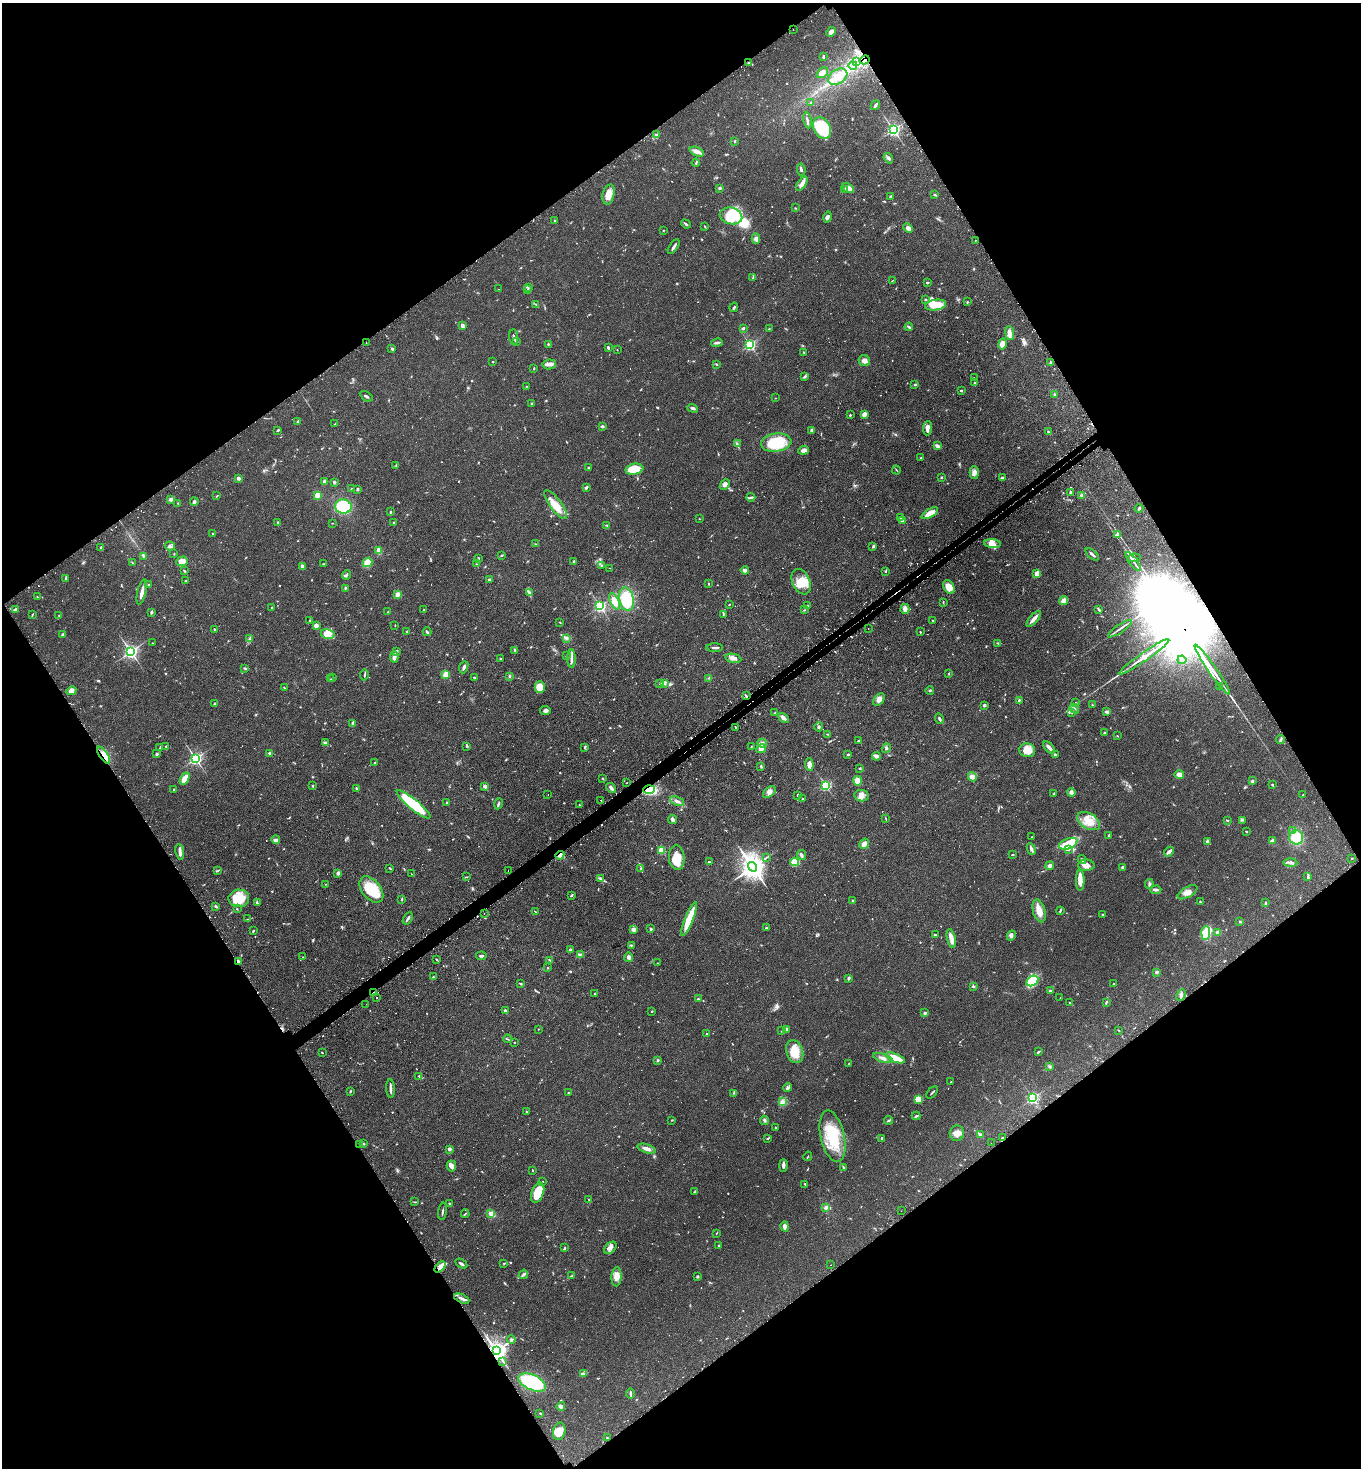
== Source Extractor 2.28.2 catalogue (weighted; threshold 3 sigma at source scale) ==
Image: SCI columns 188-5622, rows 48-5910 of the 5949 x 5957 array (HDU 1 of 3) = the unmasked area's bounding box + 8 px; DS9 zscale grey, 4 x 4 block average (1 PNG px = mean of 4 x 4 image px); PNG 1363 x 1470 px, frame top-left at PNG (2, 3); each listed source drawn as its Kron ellipse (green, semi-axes under 4 px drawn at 4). Shown black and unused: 49% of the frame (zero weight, under 2 of 3 exposures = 4% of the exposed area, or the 3 px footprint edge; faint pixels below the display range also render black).
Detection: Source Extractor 2.28.2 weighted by HDU 2 'WHT'. Background 0.0978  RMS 0.0055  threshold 0.0249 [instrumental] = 3 sigma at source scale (4.5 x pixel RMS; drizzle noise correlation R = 1.50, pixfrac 1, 0.05/0.05 arcsec/px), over >= 5 px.
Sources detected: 1063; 10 too faint to see at this stretch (4 x 4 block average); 10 inside a brighter object's white glare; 59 cosmic-ray / hot-pixel residue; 1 long thin detection or spike segment (spike, bleed or trail) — neither listed nor drawn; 16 coinciding with a brighter row at this scale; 42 inside a brighter listed object's ellipse — not listed separately; of the other 925, all 500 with FLUX_AUTO >= 1.71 (the completeness limit of this list) listed and drawn (425 fainter detections not listed), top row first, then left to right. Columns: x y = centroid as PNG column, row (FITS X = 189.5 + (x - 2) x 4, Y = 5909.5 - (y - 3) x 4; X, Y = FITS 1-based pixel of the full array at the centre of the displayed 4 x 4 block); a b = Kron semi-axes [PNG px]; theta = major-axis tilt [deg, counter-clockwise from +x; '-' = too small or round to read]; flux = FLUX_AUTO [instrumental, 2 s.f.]
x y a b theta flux
793 29 2 2 - 3.3
831 32 5 3 - 16
823 56 4 2 - 3.4
865 60 5 2 - 6.6
857 62 3 2 - 3.5
748 63 2 2 - 2.1
853 65 4 2 - 4.9
822 73 6 4 40 18
838 77 10 7 32 35
811 102 3 2 - 1.9
875 105 5 2 - 8
807 120 8 2 -79 8.1
822 128 11 8 -59 210
893 130 2 2 - 800
657 135 3 2 - 4
735 141 3 2 - 2.8
697 152 8 3 -23 22
888 158 5 3 - 6.7
696 163 4 2 - 3.5
801 170 6 2 -80 6.2
802 184 8 3 55 17
720 188 2 2 - 20
848 188 6 3 -29 36
844 189 3 2 - 2.6
609 194 10 5 77 32
935 195 3 2 - 2.7
890 197 4 2 - 2.9
796 208 2 2 - 2
731 216 11 8 -14 68
827 217 5 3 - 7.3
555 221 2 2 - 1.9
686 224 5 2 - 5.5
705 227 2 2 - 1.8
908 228 5 3 - 16
663 230 2 2 - 2.2
756 239 5 3 - 8.7
976 240 2 2 - 3.5
674 247 8 2 57 9.8
753 278 4 2 - 3.1
892 280 3 2 - 2
928 283 2 2 - 2.5
528 287 3 2 - 3.2
498 289 2 2 - 4.3
528 290 2 2 - 1.9
925 299 2 2 - 8
967 302 2 2 - 1.9
535 304 3 2 - 1.9
935 305 11 5 9 72
734 307 5 2 - 4.5
462 326 3 2 - 12
909 327 4 2 - 4.9
743 328 3 2 - 6.7
769 329 2 2 - 2
1010 333 7 4 -84 19
514 337 8 2 -84 5.9
516 341 3 2 - 3.8
366 342 2 2 - 2.9
717 343 6 2 11 11
548 344 3 2 - 2.6
1002 344 6 4 78 30
750 345 2 2 - 540
608 348 3 2 - 7.1
392 349 2 2 - 5
617 350 2 2 - 1.7
804 352 2 2 - 2.1
864 361 6 5 - 17
493 362 2 2 - 2
1051 362 3 2 - 4.8
549 364 7 5 9 15
716 364 4 2 - 2
534 368 3 2 - 2
805 376 3 3 - 4.3
974 378 2 2 - 1.9
974 383 2 2 - 4.2
915 384 3 2 - 2.5
526 386 2 2 - 1.7
961 391 3 2 - 3.8
1054 394 3 2 - 4.1
366 396 7 2 -33 4.9
775 398 2 2 - 1.8
531 403 2 2 - 2.1
693 408 6 2 -19 6
864 414 4 3 - 14
850 415 2 2 - 5.2
298 422 4 2 - 7.6
335 424 3 2 - 1.7
602 426 3 2 - 7.1
927 428 7 3 84 22
278 430 2 2 - 4.9
812 430 4 3 - 8.4
1048 432 3 2 - 3.3
776 443 15 9 7 130
737 444 2 2 - 1.8
938 446 4 2 - 14
804 450 5 3 - 16
921 458 2 2 - 2.3
396 465 3 2 - 3
589 467 3 2 - 4.4
634 469 9 5 11 63
896 470 4 2 - 2.2
974 472 6 4 -88 13
941 477 3 2 - 3.2
238 478 2 2 - 33
1002 478 4 3 - 5.3
324 482 4 2 - 9.4
334 482 2 2 - 6.6
725 484 6 4 47 13
586 488 4 3 - 5.1
351 489 2 2 - 1.8
357 489 3 2 - 4.1
1071 492 3 3 - 5.6
317 495 4 3 - 16
1082 495 3 2 - 4
217 496 3 2 - 1.7
751 497 4 2 - 5
171 499 3 2 - 12
194 502 4 3 - 6.4
178 503 2 2 - 2.3
556 505 17 6 -53 44
343 507 8 7 - 180
1139 508 4 2 - 6.7
391 512 3 2 - 3
930 513 9 4 30 41
901 517 2 2 - 2.9
699 519 2 2 - 2.8
902 521 3 2 - 9.3
278 522 3 2 - 2.7
332 523 2 2 - 1.7
394 523 2 2 - 5.2
607 525 3 2 - 2.7
212 533 2 2 - 2.1
1117 534 3 2 - 6.5
536 544 3 2 - 3.1
992 544 8 4 -3 14
170 546 5 3 - 8.1
873 546 3 2 - 3.6
101 548 2 2 - 4
379 551 4 2 - 25
174 554 2 2 - 2
1092 554 8 2 -41 7.9
502 555 2 2 - 3.5
144 556 3 3 - 3.4
1134 558 6 3 7 5.8
479 559 4 2 - 4.1
182 561 6 4 19 27
1133 561 11 2 -53 11
367 562 5 4 - 32
574 562 3 2 - 8.3
132 563 3 2 - 2.4
323 564 2 2 - 2
476 564 3 2 - 1.7
602 565 2 2 - 1.9
302 566 4 2 - 8.8
610 568 2 2 - 1.9
745 570 4 3 - 8.5
184 571 3 2 - 2.5
885 571 3 2 - 5.1
1037 574 4 3 - 22
346 575 5 2 - 4.8
66 579 4 2 - 3.4
489 579 2 2 - 10
186 581 3 2 - 3
801 582 13 9 -65 56
148 584 2 2 - 1.7
709 584 2 2 - 2.3
949 587 7 5 -61 39
345 588 4 2 - 4.7
142 592 13 2 77 21
529 592 3 2 - 4.4
398 594 3 2 - 22
37 597 2 2 - 2.3
626 599 12 7 -81 120
614 601 9 4 -66 32
1064 601 4 3 - 19
943 602 2 2 - 1.8
729 605 2 2 - 2.6
808 605 3 2 - 3.7
600 606 2 2 - 600
272 608 3 2 - 2.4
905 609 5 4 - 17
1099 609 4 2 - 5.4
15 610 3 2 - 3.5
424 610 2 2 - 5.8
804 610 3 2 - 2.3
151 612 4 2 - 3.6
388 612 3 2 - 3
723 614 3 3 - 3.3
32 615 2 2 - 1.9
59 616 3 2 - 3.1
1034 619 10 2 49 23
932 620 2 2 - 1.9
309 621 2 2 - 2.3
560 622 3 2 - 2
316 625 4 3 - 14
395 625 2 2 - 1.9
214 629 3 2 - 1.9
868 629 2 2 - 1.7
1120 629 14 2 34 9.9
407 631 3 2 - 3.4
427 632 4 2 - 4.5
920 632 2 2 - 3.3
328 634 7 5 -14 43
63 635 3 2 - 9.1
567 638 2 2 - 3.8
250 639 3 2 - 4.1
153 643 2 2 - 3.3
998 643 2 2 - 2.2
715 648 8 2 -2 7
515 650 3 2 - 4.3
131 651 3 2 - 1000
396 651 2 2 - 9.6
566 656 3 2 - 2.6
394 657 5 2 - 23
1144 657 30 2 35 45
733 658 8 3 -11 16
500 659 3 2 - 2.5
571 659 9 2 -89 10
1182 660 4 2 - 3.6
464 667 6 2 69 8.7
244 668 3 2 - 3.5
1212 670 30 2 -55 40
949 673 3 2 - 2.4
364 675 5 2 - 3.5
446 675 3 2 - 56
510 676 3 2 - 3.2
333 677 2 2 - 1.9
474 677 3 2 - 3.2
709 678 2 2 - 2.1
330 679 3 2 - 1.9
660 684 3 2 - 3.1
664 684 3 2 - 3.1
1219 686 2 2 - 410
540 687 5 5 - 58
284 688 3 2 - 2.1
930 690 4 2 - 3.7
71 691 5 4 - 13
746 696 2 2 - 3.4
879 700 7 4 51 14
1019 700 4 2 - 3.6
1076 703 2 2 - 2.9
214 704 2 2 - 4.7
984 705 3 2 - 7.1
1092 705 2 2 - 1.8
1074 709 5 3 - 6.3
545 710 5 3 - 9.4
1072 712 3 2 - 2.1
1107 712 4 2 - 8.6
775 713 3 2 - 3.8
784 718 6 3 -46 13
939 719 5 2 - 5.3
352 723 3 2 - 3.4
735 727 2 2 - 2.6
819 727 4 2 - 3.9
1104 733 3 2 - 2.9
828 734 3 2 - 2.9
1117 736 2 2 - 2.1
1280 740 4 2 - 6.1
859 741 4 2 - 2.6
325 743 3 3 - 5.1
762 743 5 2 - 6
166 746 2 2 - 3.7
160 747 4 2 - 2.4
467 747 2 2 - 2.5
584 747 2 2 - 2
751 747 2 2 - 2.2
1049 747 7 2 -46 15
886 748 5 2 - 4.7
761 749 5 4 - 22
1027 750 8 7 - 40
270 753 3 2 - 5.8
157 754 3 2 - 4.8
848 754 2 2 - 5.3
104 755 10 3 -55 27
1055 755 2 2 - 5
876 756 4 3 - 7.3
196 758 2 2 - 800
375 763 3 2 - 2.9
809 765 6 4 -85 16
761 766 3 2 - 3.6
860 768 2 2 - 2.9
1179 775 4 4 - 22
972 777 5 3 - 8.8
603 778 3 2 - 2.2
185 779 6 3 59 45
858 781 4 4 - 28
1252 781 3 2 - 6.1
627 783 2 2 - 3.2
313 785 3 3 - 3.1
1272 785 3 2 - 2.2
485 786 2 2 - 45
826 786 2 2 - 450
611 788 6 2 -42 9.3
356 789 4 2 - 4
174 790 3 2 - 3.1
649 790 6 4 3 140
769 792 7 4 45 14
1071 792 4 3 - 12
1054 794 3 2 - 3.2
548 795 2 2 - 5.3
798 795 2 2 - 4.4
1303 795 2 2 - 1.8
861 796 7 5 -10 19
803 799 2 2 - 1.9
601 801 2 2 - 4.8
677 801 7 3 -24 11
446 802 3 2 - 2.7
414 804 21 5 -39 180
498 804 6 2 69 4.9
579 805 2 2 - 2.3
885 818 3 2 - 2.3
672 820 4 3 - 8.5
1228 820 3 2 - 3.6
1243 820 4 2 - 3.3
1089 821 12 7 -30 43
1246 831 2 2 - 2.8
1293 831 3 2 - 3.9
1109 835 2 2 - 2.5
1032 837 3 2 - 2.6
1296 837 7 7 - 95
276 840 4 3 - 9.7
1207 841 4 3 - 7.7
1273 841 4 3 - 13
864 844 6 3 57 15
1068 844 10 5 20 69
1031 849 6 2 -67 11
1069 849 3 3 - 5.3
661 850 2 2 - 170
180 852 8 3 -81 12
1169 852 5 2 - 18
560 855 4 3 - 12
801 855 5 2 - 7.6
1013 855 3 2 - 2.8
767 857 3 2 - 2.2
677 858 12 7 -84 50
1352 858 2 2 - 3
1082 859 4 3 - 5.8
709 862 3 2 - 3.3
795 862 4 3 - 74
1290 863 7 3 1 11
1086 865 8 6 0 20
1050 866 4 4 - 6.6
752 867 5 4 - 3900
1123 867 4 3 - 6
390 868 3 2 - 3
640 868 3 2 - 2.7
217 871 4 2 - 2.8
508 871 2 2 - 1.9
338 873 2 2 - 30
412 874 4 2 - 2.1
466 877 3 2 - 1.9
1308 877 4 3 - 4.3
601 878 2 2 - 14
1080 880 10 3 -89 36
326 884 2 2 - 2.4
1149 884 5 2 - 4.7
371 889 15 9 -52 100
1156 890 6 2 4 7.3
1188 892 11 5 31 24
571 895 3 2 - 4.7
239 898 10 8 6 75
402 899 3 2 - 2.9
853 901 3 2 - 4.7
1200 902 2 2 - 2.3
257 903 4 2 - 4
1266 903 2 2 - 3.6
215 906 3 3 - 3.4
237 908 2 2 - 1.8
535 911 3 2 - 2.4
1039 911 11 6 -75 35
1060 911 4 2 - 3.2
484 913 2 2 - 2.4
1102 915 2 2 - 2
408 918 7 2 59 7.6
248 919 3 2 - 1.9
689 919 18 4 68 85
1240 922 3 2 - 3.6
766 928 4 2 - 3.8
634 929 4 3 - 12
651 929 3 3 - 5.9
253 931 3 2 - 2.1
1218 932 2 2 - 44
1206 933 7 4 87 34
935 934 3 2 - 2.5
1011 935 5 3 - 6.5
951 938 10 4 -77 16
631 945 3 2 - 2.9
570 950 2 2 - 13
580 954 2 2 - 2.2
481 956 5 2 - 6.5
303 957 2 2 - 1.9
629 957 5 4 - 8
437 960 3 2 - 2.3
550 960 3 2 - 3
238 962 3 3 - 4.4
657 963 2 2 - 1.7
548 968 2 2 - 2.3
1157 972 2 2 - 20
433 977 2 2 - 2.2
849 978 3 2 - 7.2
1032 981 6 4 32 110
520 984 4 2 - 3.4
1114 984 2 2 - 4.9
973 986 3 2 - 3.9
1050 991 3 2 - 4.4
373 993 3 2 - 4.6
595 993 2 2 - 2.2
1181 995 6 2 64 7.5
376 997 2 2 - 6.1
1060 998 2 2 - 2.6
698 999 2 2 - 4.9
1106 1002 4 2 - 4.2
1070 1003 2 2 - 2.1
366 1004 2 2 - 4.1
505 1011 3 2 - 3.9
652 1011 2 2 - 2.9
925 1013 3 2 - 7.8
538 1029 2 2 - 2.9
786 1029 2 2 - 28
1119 1030 3 2 - 2
781 1031 2 2 - 1.7
707 1034 2 2 - 9.3
507 1039 4 2 - 2.9
514 1043 2 2 - 2.1
322 1052 2 2 - 3
795 1052 12 8 -70 61
1038 1052 3 2 - 3.9
883 1058 10 3 -18 12
895 1058 10 3 -22 91
658 1060 3 2 - 4.2
849 1064 3 2 - 2.6
1050 1067 3 3 - 4.3
419 1076 3 2 - 3.3
951 1081 2 2 - 1.7
787 1088 4 3 - 6.7
390 1089 9 2 -86 13
350 1091 3 2 - 3.3
932 1092 7 2 49 3.5
568 1093 2 2 - 1.9
734 1093 2 2 - 1.8
1033 1098 2 2 - 550
918 1099 4 4 - 45
783 1102 3 3 - 6.1
526 1112 4 2 - 3
916 1116 4 2 - 3.7
672 1120 3 2 - 1.7
765 1120 5 3 - 5.7
889 1120 4 2 - 2.8
775 1128 2 2 - 2.5
957 1133 8 7 - 24
980 1134 4 3 - 6.1
833 1136 26 12 -77 150
882 1138 3 2 - 3.4
1003 1138 3 2 - 2.8
767 1139 2 2 - 2.3
991 1143 2 2 - 2
360 1144 2 2 - 1.9
364 1144 2 2 - 2.2
449 1149 3 3 - 7.1
646 1149 9 3 -17 16
808 1156 5 2 - 1.9
783 1165 6 3 89 11
451 1166 5 4 - 13
843 1167 3 2 - 2.1
533 1170 2 2 - 2.3
543 1182 2 2 - 1.8
805 1184 2 2 - 3.2
695 1191 4 2 - 2.6
538 1193 10 6 68 74
589 1199 2 2 - 1.9
414 1202 3 2 - 1.9
450 1204 3 2 - 4.2
826 1207 4 3 - 11
442 1211 9 2 83 4.5
901 1211 2 2 - 2.2
465 1214 4 2 - 2.6
491 1214 4 3 - 14
785 1226 5 4 - 10
716 1233 2 2 - 1.9
718 1246 3 2 - 2
565 1248 3 2 - 2.5
610 1248 7 5 45 13
504 1263 3 2 - 1.9
461 1264 6 2 -31 7.7
831 1265 2 2 - 3.9
440 1267 6 4 46 17
523 1274 5 2 - 5.7
572 1276 3 2 - 5.1
697 1276 2 2 - 5.2
617 1277 9 5 87 26
462 1299 8 2 -24 12
511 1339 4 4 - 5.9
496 1351 4 3 - 2500
503 1361 3 2 - 2.3
584 1374 3 2 - 4
532 1382 15 7 -24 240
630 1394 5 2 - 6.6
561 1406 4 3 - 8.8
540 1413 3 2 - 2.5
559 1431 9 6 78 36
607 1438 2 2 - 2
Overlapping masked pixels (flux is a lower limit): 11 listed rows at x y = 865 60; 857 62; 746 696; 104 755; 649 790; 560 855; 238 962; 373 993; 1003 1138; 462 1299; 496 1351
Diffuse or blended objects may show on this block-average render without a row.